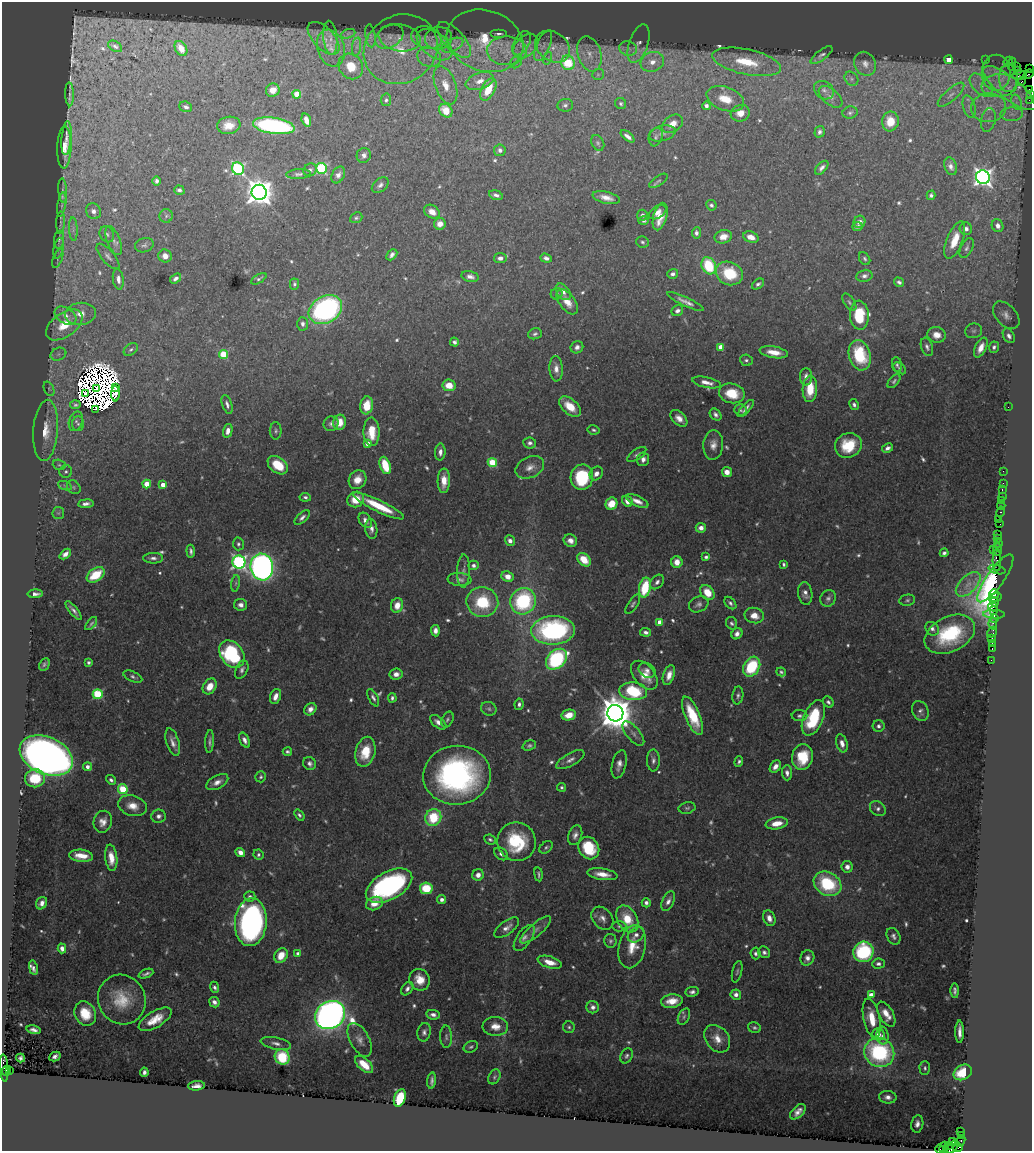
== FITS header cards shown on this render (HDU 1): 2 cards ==
NAXIS1  =                 1030
NAXIS2  =                 1149

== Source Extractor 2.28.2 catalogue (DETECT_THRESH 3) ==
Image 1030 x 1149 px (HDU 1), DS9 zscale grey, 1 PNG px = 1 image px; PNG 1034 x 1153 px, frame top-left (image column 1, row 1149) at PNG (2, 2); each listed source drawn as its Kron ellipse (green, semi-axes under 4 px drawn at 4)
Background 1.05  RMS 0.033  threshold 0.1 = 3 sigma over >= 5 px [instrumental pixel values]
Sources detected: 683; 19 with non-positive FLUX_AUTO (blend fragments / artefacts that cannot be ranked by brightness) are neither listed nor drawn; of the other 664, the 500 brightest by FLUX_AUTO listed and drawn (164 fainter detections omitted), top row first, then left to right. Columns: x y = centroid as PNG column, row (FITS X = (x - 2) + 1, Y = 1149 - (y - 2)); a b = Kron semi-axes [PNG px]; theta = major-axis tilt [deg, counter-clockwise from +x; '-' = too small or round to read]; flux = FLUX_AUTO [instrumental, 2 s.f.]
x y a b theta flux
348 34 7 4 20 5
498 34 8 4 0 6.3
370 36 11 5 -82 8.4
389 37 15 10 31 22
324 38 20 10 -46 26
330 38 17 7 -85 12
399 38 21 13 -10 36
427 38 16 11 -16 27
439 38 13 11 10 23
454 40 22 10 -47 37
485 41 39 30 -19 190
521 43 13 7 61 12
639 44 20 9 72 18
435 45 20 12 -37 51
452 45 11 6 25 17
115 46 8 5 -32 5
526 46 15 9 44 22
543 46 16 6 66 17
357 47 9 4 82 8.1
553 47 18 14 -36 39
181 48 8 5 -59 26
331 48 19 13 -73 43
401 49 38 34 32 190
628 49 9 7 -15 9.6
507 51 20 14 1 55
589 54 18 11 -73 34
821 55 13 5 37 7.2
429 57 12 9 -19 24
548 58 6 4 71 4.4
949 60 4 4 - 28
985 60 2 2 - 33
516 62 7 5 47 5.6
652 62 12 9 19 27
746 62 35 12 -12 110
1008 62 5 2 - 100
568 63 7 6 - 140
865 64 12 10 -58 17
1012 64 6 3 81 150
351 66 13 11 -50 58
1016 67 3 2 - 59
1030 68 2 2 - 21
1017 71 3 2 - 190
996 73 18 14 90 39
598 74 6 5 - 4.7
1028 74 5 2 - 140
1019 75 7 4 5 680
1008 78 14 9 90 24
851 79 8 6 -46 7.4
480 81 15 8 19 27
1022 81 5 3 - 150
445 85 20 10 -70 36
981 85 14 8 -46 26
999 85 18 11 7 47
1009 88 32 10 -39 72
488 89 12 6 62 61
1029 89 4 2 - 80
273 90 7 6 - 24
824 90 10 8 -37 14
70 94 12 4 -88 5.7
297 94 4 4 - 45
1030 94 4 2 - 140
951 95 17 6 42 14
831 97 14 7 -39 15
725 99 19 11 -20 49
386 100 6 5 - 5.7
1029 100 2 2 - 33
1016 102 8 5 -72 9.9
621 103 6 5 - 4.7
565 105 8 6 6 6.4
706 106 4 4 - 10
186 107 6 5 - 7.1
969 107 12 6 -75 12
989 108 17 14 5 53
446 111 7 6 - 42
740 113 10 8 16 23
850 113 7 6 - 5.4
1012 114 11 7 2 15
306 120 7 4 -74 17
988 120 12 7 79 14
890 121 10 8 82 34
673 124 11 8 36 23
229 125 12 8 10 34
274 126 21 8 -8 430
820 132 6 5 - 6.5
662 133 14 7 14 12
628 136 8 4 -39 12
656 137 9 6 72 6.9
66 138 17 5 85 12
598 143 8 6 -62 5.3
64 147 21 7 89 24
500 150 6 6 - 8.1
364 155 7 7 - 8.8
951 166 9 6 -71 12
321 168 5 5 - 210
822 168 8 4 47 8.7
238 169 6 6 - 360
310 170 7 6 - 7.2
298 174 12 5 4 6.8
338 175 9 6 61 11
983 177 7 6 - 1200
157 181 4 4 - 7.3
658 181 10 4 34 5.1
380 185 10 6 41 8.8
63 190 12 4 -86 6.6
179 190 5 4 - 6.7
259 192 7 7 - 3300
496 195 7 4 -17 7.7
931 195 5 4 - 5.6
606 198 14 6 -13 21
62 204 12 3 81 7.5
711 205 5 5 - 6.2
93 211 8 7 - 13
432 212 8 6 -32 21
658 212 9 6 34 14
642 215 5 5 - 7.8
166 216 7 6 - 6.1
660 216 14 6 74 29
356 218 6 5 - 4.7
644 221 5 4 - 5.7
859 222 6 6 - 13
61 223 11 4 88 6.2
440 224 6 5 - 19
858 226 5 4 - 6.3
998 226 7 5 -62 13
73 229 11 4 -86 8.6
966 229 6 6 - 11
696 233 6 4 84 7.4
107 234 8 6 -55 7.7
723 237 8 6 15 24
751 237 8 5 -20 22
59 240 9 5 85 5.4
955 240 20 8 68 44
114 241 15 6 -69 11
642 242 6 5 - 5.2
144 245 9 7 16 6.8
59 248 10 5 78 6.7
967 248 11 6 64 7.7
392 255 6 4 47 8.6
108 256 16 6 -49 9.9
165 256 7 6 - 18
58 258 10 4 69 6.1
500 258 6 5 - 11
546 258 6 4 -19 8.3
865 259 7 5 -57 5
709 266 9 7 -64 120
729 273 14 11 -25 91
673 274 5 5 - 7
470 276 8 5 -14 10
864 276 8 6 12 9.1
176 278 6 4 36 8
118 279 10 5 -81 12
259 279 8 4 32 4.7
899 282 5 4 - 6.2
294 284 5 4 - 5
758 284 7 4 38 5.6
563 292 9 6 -50 14
557 294 6 5 - 5.4
567 302 14 7 -53 26
686 302 20 4 -25 15
849 302 10 5 -54 5.7
325 310 18 13 31 610
677 311 6 5 - 8.1
80 314 15 11 6 33
859 315 14 9 -86 84
1006 315 16 10 -47 18
65 316 12 8 -32 20
303 324 7 5 -86 8.4
64 325 21 11 35 65
974 331 8 7 - 6.9
535 334 7 5 19 5.8
937 335 9 7 -12 22
1009 336 8 5 -61 9.4
454 342 4 4 - 6.1
577 347 6 6 - 10
721 347 4 4 - 27
927 347 9 5 -70 7.7
994 347 5 5 - 6.6
981 348 11 5 64 22
131 350 8 5 38 6
774 352 14 5 -9 28
58 354 8 6 22 8.2
223 354 4 4 - 95
860 355 15 10 -74 130
746 360 6 5 - 5.5
897 365 7 5 -82 5.1
900 368 7 4 -41 4.4
556 369 13 6 -87 16
806 377 9 6 -89 13
894 381 8 4 50 5.1
706 382 15 5 -12 18
449 385 6 6 - 32
116 387 4 2 - 13
96 388 4 2 - 6.8
49 389 8 5 -67 4.4
810 389 13 7 86 60
86 393 3 2 - 5.4
732 393 13 9 -13 60
115 394 8 4 90 12
227 404 10 5 -72 7.9
75 405 5 4 - 5.8
367 405 9 6 81 51
854 405 6 4 -61 6.2
570 407 13 7 -41 46
1008 407 2 2 - 45
746 408 11 3 48 9.5
95 409 3 2 - 6.6
740 410 6 5 - 4.9
716 415 7 5 -48 8
679 418 10 6 -45 17
76 421 10 6 72 11
340 422 7 6 - 30
78 424 7 6 - 7.4
331 424 7 7 - 8.1
46 430 30 12 86 55
594 430 6 4 -11 4.7
228 431 7 4 75 14
276 431 8 6 -90 5.5
372 432 14 8 -89 56
367 443 4 4 - 20
530 443 6 5 - 7.8
713 445 15 10 85 20
848 445 14 12 27 83
888 448 6 4 29 8.8
440 452 8 5 88 12
637 454 11 5 35 6.4
643 459 7 6 - 11
492 463 5 4 - 110
59 465 6 5 - 4.4
278 465 11 7 -37 62
385 465 9 5 -71 85
530 467 15 10 26 21
1003 471 2 2 - 46
66 472 6 6 - 5.6
727 472 5 5 - 20
596 474 7 6 - 12
582 477 13 11 77 130
358 480 10 8 54 29
444 481 12 6 89 31
1003 483 2 2 - 70
147 484 4 4 - 48
163 485 4 4 - 24
65 486 7 4 -19 4.7
74 487 7 6 - 5.3
1002 489 3 2 - 110
1002 496 2 2 - 110
305 497 6 4 -8 5.5
356 499 8 7 - 43
1001 500 3 2 - 100
627 501 6 5 - 17
637 501 12 5 -24 16
86 504 8 4 6 9.8
612 504 6 5 - 44
379 506 28 5 -26 87
1001 506 4 2 - 120
1001 512 5 3 - 190
58 513 6 6 - 4.5
302 517 9 5 43 8.1
999 519 3 2 - 28
365 520 8 6 -57 12
1000 524 4 2 - 69
701 528 5 5 - 14
371 529 10 6 -84 11
998 534 2 2 - 32
998 539 4 3 - 200
510 541 5 4 - 12
570 541 7 6 - 14
998 543 4 2 - 160
238 544 6 5 - 5.7
993 549 2 2 - 150
998 550 6 3 86 190
191 551 6 4 -84 7.1
944 553 4 4 - 6.9
65 554 6 4 42 12
706 557 4 3 - 5.3
153 558 10 5 1 8.5
584 560 8 5 -44 50
997 560 11 3 89 790
239 562 6 6 - 650
677 562 6 5 - 24
784 564 4 3 - 4.5
473 565 5 4 - 7.4
262 567 13 11 -81 1400
997 570 9 4 -16 65
464 571 17 6 88 11
96 575 10 6 35 62
508 577 6 5 - 24
995 578 28 8 55 870
460 579 12 6 -4 11
657 582 8 6 51 8.6
235 583 8 4 81 4.8
968 584 15 8 44 24
645 588 10 6 79 110
707 593 8 6 -50 45
805 593 11 7 -80 13
35 594 8 3 2 9.2
994 594 5 3 - 320
995 597 7 3 8 220
828 598 8 7 - 8.7
907 600 8 5 12 5.1
523 601 13 12 - 240
482 602 16 15 - 120
994 602 4 3 - 270
730 603 7 5 -48 6.5
633 604 11 5 57 5.5
699 604 10 7 26 9.8
241 605 6 6 - 12
397 605 7 6 - 28
993 607 5 3 - 160
74 611 12 3 -51 8.9
994 611 3 3 - 280
994 614 11 4 -2 150
754 616 10 7 -12 25
994 619 4 3 - 120
660 622 4 4 - 29
732 623 6 5 - 5.3
91 624 8 3 51 4.9
993 624 6 3 -80 180
932 629 7 6 - 8.9
553 630 22 14 2 420
435 631 6 4 -86 13
646 632 5 4 - 8.4
992 632 6 3 56 110
737 634 6 5 - 12
950 634 26 17 26 170
992 639 3 3 - 160
992 643 2 2 - 25
992 649 3 2 - 130
232 654 15 11 -52 270
556 659 12 8 42 320
991 660 2 2 - 24
89 662 4 4 - 5.1
44 664 7 5 62 4.9
752 667 10 8 59 130
242 670 9 6 65 7.9
647 670 9 7 -34 11
781 672 5 3 - 4.3
396 674 6 5 - 15
644 675 17 10 -50 39
669 675 10 5 71 20
133 677 10 5 -24 6.6
210 686 8 6 58 30
633 691 14 9 -5 150
98 694 5 5 - 180
738 695 9 5 81 6.8
275 696 8 5 69 16
373 698 9 4 -63 7.3
392 698 4 3 - 5.7
828 702 6 5 - 6.2
519 704 6 4 82 6.7
310 709 7 5 46 13
489 709 8 7 - 6.3
920 711 10 8 -64 9.6
615 713 8 8 - 6400
569 715 7 5 13 36
693 716 20 7 -67 86
799 716 8 5 1 6.4
813 718 19 10 67 140
447 719 8 5 65 5.2
438 722 9 5 -38 13
879 726 6 6 - 7.7
633 734 15 6 -50 13
245 740 8 4 -63 10
210 741 11 4 87 7.5
173 742 14 6 -74 16
842 743 9 5 -73 16
529 745 7 5 18 5.4
287 752 4 3 - 5
365 752 15 10 76 58
46 756 28 18 -23 2600
802 757 13 10 76 88
570 760 16 6 29 14
653 760 11 6 -88 9.8
739 762 5 3 - 5.5
309 763 7 6 - 8.2
619 764 14 7 76 15
775 766 7 5 53 15
87 767 4 4 - 13
787 773 7 5 -86 9.5
457 775 34 29 5 630
261 777 5 5 - 4.6
35 778 10 9 - 56
111 780 5 4 - 6.2
217 782 12 6 28 16
562 787 4 4 - 5
123 789 5 5 - 120
132 806 14 10 -17 30
687 808 8 5 13 5.5
878 808 8 6 -41 8.5
299 815 6 4 -51 5.3
158 816 7 6 - 9.2
433 817 9 8 - 98
103 822 11 9 74 18
777 823 11 6 10 30
575 835 10 6 71 11
490 839 6 4 -26 5
517 842 20 19 - 140
546 847 7 5 38 5
589 848 12 10 -58 95
240 852 5 4 - 17
501 854 8 5 -39 8.2
258 855 5 5 - 5.1
81 856 12 6 -6 33
111 858 13 6 -83 31
847 867 5 5 - 10
538 874 7 3 -81 4.5
602 874 15 5 -8 27
478 875 6 5 - 14
828 884 14 11 -31 150
389 886 25 14 29 490
426 888 6 6 - 90
250 896 5 5 - 6.2
442 900 4 4 - 12
668 901 10 6 67 12
42 903 6 5 - 13
374 903 8 6 21 25
646 903 4 4 - 8
602 918 13 9 -49 16
769 918 8 6 -66 14
627 919 14 9 -61 61
251 922 24 16 85 730
619 926 7 5 -1 4.7
507 928 14 6 36 16
536 930 19 6 40 16
636 935 9 6 38 13
893 936 9 6 -62 8.9
524 938 15 7 55 13
610 941 7 6 - 5.8
632 947 22 13 77 50
62 948 5 4 - 13
764 952 6 5 - 6.6
863 952 10 10 - 220
755 953 6 5 - 6.3
298 954 4 4 - 11
281 955 8 6 59 39
807 958 8 6 63 12
550 962 12 5 -16 31
878 964 6 5 - 7.6
33 968 7 3 -80 7.8
737 972 11 5 77 5.3
146 974 8 3 22 6
420 980 11 10 - 39
215 987 6 4 -66 6
407 989 7 5 53 8.4
955 991 7 3 -89 6.4
692 992 7 5 10 7.9
736 995 5 5 - 12
871 995 4 4 - 27
122 999 25 23 -60 82
672 1001 11 6 8 34
214 1002 5 5 - 11
593 1007 6 6 - 10
85 1014 12 10 -62 58
886 1014 14 7 -60 29
330 1015 16 13 35 2200
433 1015 7 5 -10 9.9
684 1017 9 5 63 6.1
872 1018 20 8 -78 52
155 1019 18 8 31 43
495 1026 13 9 -4 27
569 1027 6 6 - 5
754 1028 7 5 -18 5.3
33 1030 7 4 -12 9.6
424 1032 9 6 78 9.3
960 1032 11 3 90 13
879 1034 6 6 - 16
883 1036 9 6 -81 8.7
446 1037 11 6 -88 7.9
717 1039 15 11 -52 28
360 1040 18 9 -62 19
276 1043 15 6 -12 12
471 1047 7 5 27 5.1
879 1053 15 14 - 280
55 1056 6 4 28 7.5
627 1056 8 5 64 6.3
282 1057 8 7 - 120
21 1058 4 4 - 5.6
364 1064 11 6 -42 40
4 1068 14 3 -86 730
925 1068 7 5 -89 5.6
6 1071 5 2 - 520
10 1071 3 2 - 560
144 1072 5 4 - 7.6
963 1072 10 7 27 85
494 1077 8 5 61 4.8
432 1081 8 3 84 7.2
196 1086 8 4 5 13
888 1097 9 6 -8 12
400 1098 9 5 71 110
798 1112 9 5 46 15
917 1124 8 6 79 12
961 1131 3 2 - 650
961 1135 3 2 - 29
952 1141 4 2 - 270
960 1141 6 3 53 65
949 1145 4 2 - 460
944 1147 5 4 - 540
953 1147 7 3 54 550
958 1148 5 3 - 240
939 1149 4 3 - 160
949 1149 5 3 - 820
At the frame edge (FLAGS 8, measured only in part): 5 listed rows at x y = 1030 68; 1028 74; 1030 94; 939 1149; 949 1149
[164 fainter detections neither listed nor drawn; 19 non-positive-flux detections neither listed nor drawn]